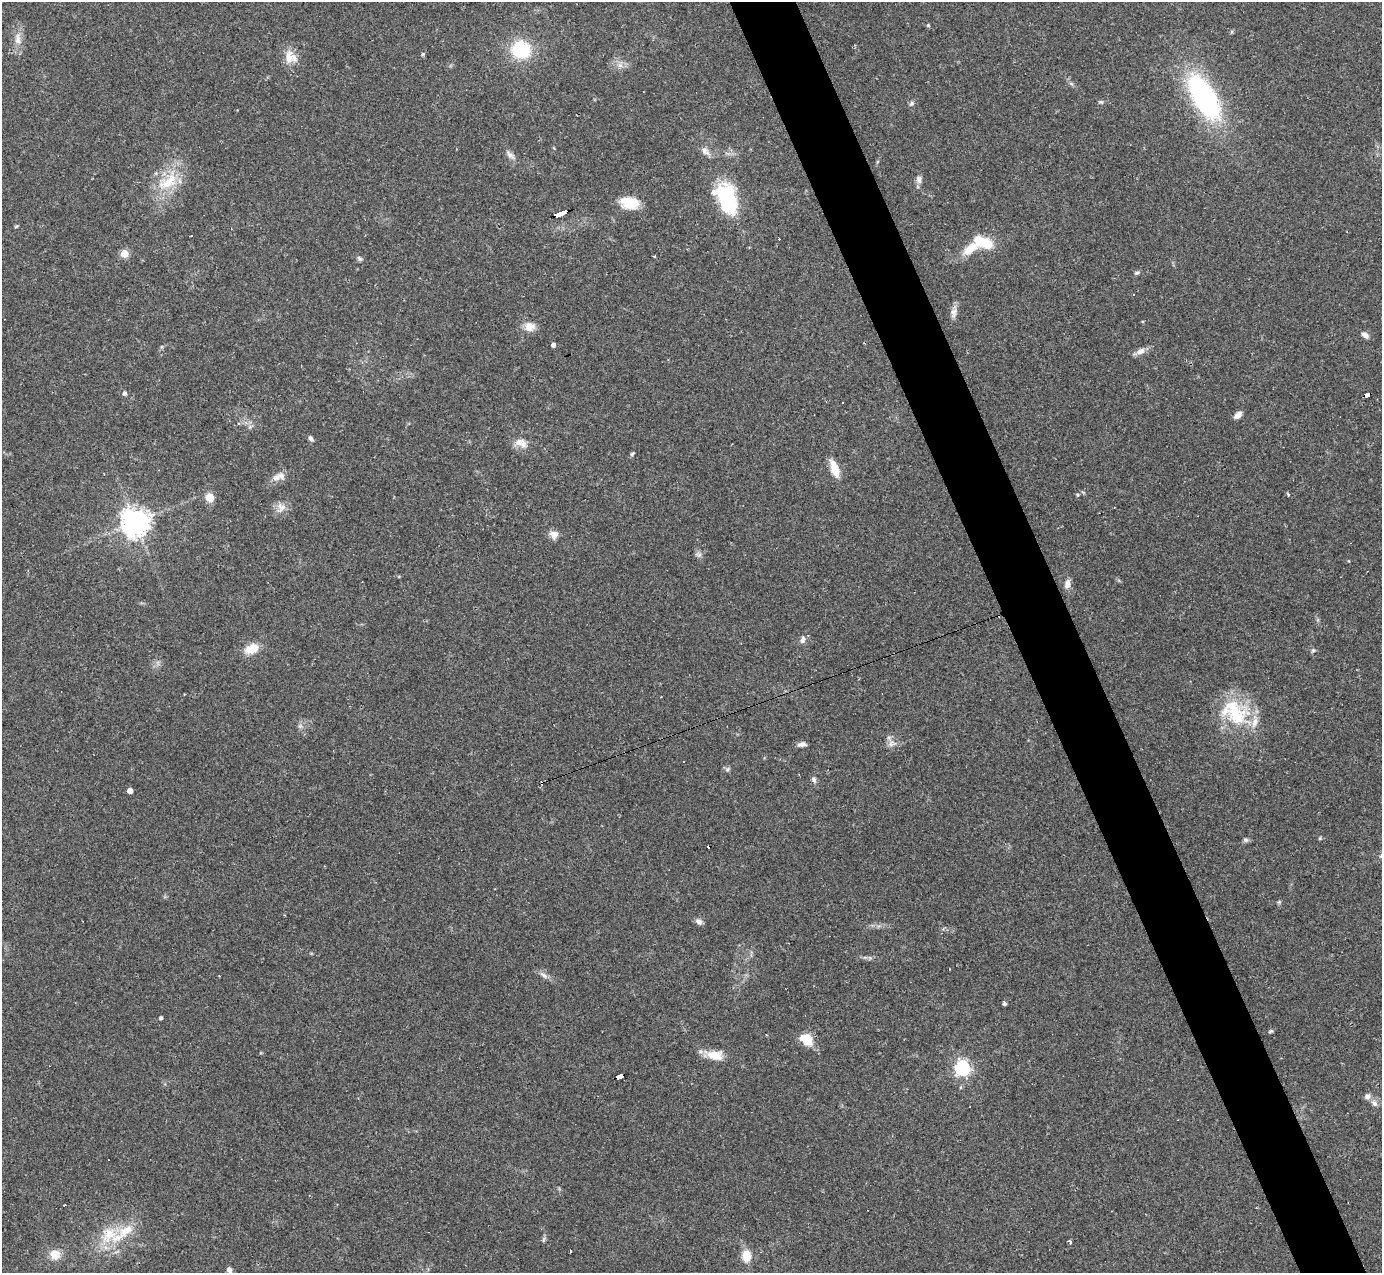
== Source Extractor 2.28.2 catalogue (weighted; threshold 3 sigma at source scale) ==
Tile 6 of 4 x 4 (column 2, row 2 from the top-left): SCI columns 1381-2760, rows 2819-4089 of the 5521 x 5508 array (HDU 1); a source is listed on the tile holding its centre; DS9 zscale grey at full resolution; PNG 1384 x 1275 px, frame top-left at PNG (2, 2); no overlay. Shown black and unused: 5% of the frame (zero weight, under 2 of 3 exposures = <1% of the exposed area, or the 3 px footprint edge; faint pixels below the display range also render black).
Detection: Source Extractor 2.28.2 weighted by HDU 2 'WHT'; one run over the whole footprint, this tile lists its part. Background 0.0849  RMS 0.0059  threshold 0.0267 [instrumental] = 3 sigma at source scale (4.5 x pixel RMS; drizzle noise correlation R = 1.50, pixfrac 1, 0.05/0.05 arcsec/px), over >= 5 px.
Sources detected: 88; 9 cosmic-ray / hot-pixel residue — not listed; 5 inside a brighter listed object's ellipse — not listed separately; the other 74 listed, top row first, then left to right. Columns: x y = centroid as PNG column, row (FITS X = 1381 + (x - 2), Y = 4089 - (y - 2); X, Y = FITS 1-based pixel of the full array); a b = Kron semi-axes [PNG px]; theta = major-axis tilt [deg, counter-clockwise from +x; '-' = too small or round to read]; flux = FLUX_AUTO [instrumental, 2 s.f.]
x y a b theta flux
928 25 4 4 - 0.73
18 39 17 8 -89 5.4
521 50 15 13 -18 38
423 54 4 3 - 1.2
290 57 19 16 -39 8.2
1204 98 44 19 -60 120
1101 102 6 5 - 1
912 103 7 6 - 1.5
705 151 13 8 -43 3.2
510 155 15 6 -43 2.7
919 180 13 6 -89 2.4
168 182 38 18 38 22
727 199 37 21 -76 41
629 203 21 13 -8 13
559 213 12 3 20 83
16 226 6 3 19 0.64
983 242 22 11 -20 17
970 249 19 10 39 11
124 254 5 5 - 22
655 256 3 3 - 0.71
359 258 7 5 -38 1.3
1137 273 7 5 20 1.1
1133 294 2 2 - 0.45
954 312 15 8 69 3.5
530 326 15 12 -12 5.7
1365 335 9 6 -36 2.7
553 345 4 4 - 2.2
1140 351 14 8 26 3.5
125 393 5 4 - 1.6
1367 394 6 3 13 39
1238 415 11 6 43 2.8
250 426 7 4 20 1.1
311 439 7 5 -59 1.7
521 443 17 10 -19 5.9
632 454 7 4 43 0.88
835 469 19 8 -71 9.9
276 478 14 8 11 4.3
1288 494 4 3 - 0.93
1077 495 5 4 - 0.81
210 497 7 7 - 9
281 508 16 12 53 5
135 522 9 9 - 590
554 534 9 9 - 4.2
699 554 11 4 -8 1.3
1067 584 11 7 78 3.6
803 639 10 6 72 2.4
251 649 15 10 23 10
1313 650 6 5 - 1.1
1234 712 45 27 -40 38
892 743 13 8 4 3.4
802 744 9 5 6 2.6
727 769 7 5 31 1.2
814 780 8 6 -65 1.7
130 790 4 4 - 6
1320 838 5 3 - 0.6
1245 840 7 5 -15 1.3
699 922 9 7 -38 2.4
543 975 14 5 -35 2.7
1004 1003 4 3 - 4.4
161 1018 4 3 - 1.4
1271 1031 6 4 16 0.87
806 1039 16 11 -34 11
715 1055 22 11 -18 9.4
962 1068 6 6 - 170
619 1076 7 4 18 51
1374 1103 11 7 -51 2.6
64 1205 3 2 - 0.87
109 1234 28 20 55 21
543 1239 9 4 89 1.1
1070 1242 4 3 - 1.4
570 1251 3 3 - 2.2
55 1255 11 10 - 8.2
746 1256 13 9 -88 9.8
229 1270 7 5 -70 2.4
Overlapping masked pixels (flux is a lower limit): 3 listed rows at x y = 559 213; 1367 394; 619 1076
Isophote crosses this tile's border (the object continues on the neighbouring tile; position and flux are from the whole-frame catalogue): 1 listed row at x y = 229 1270